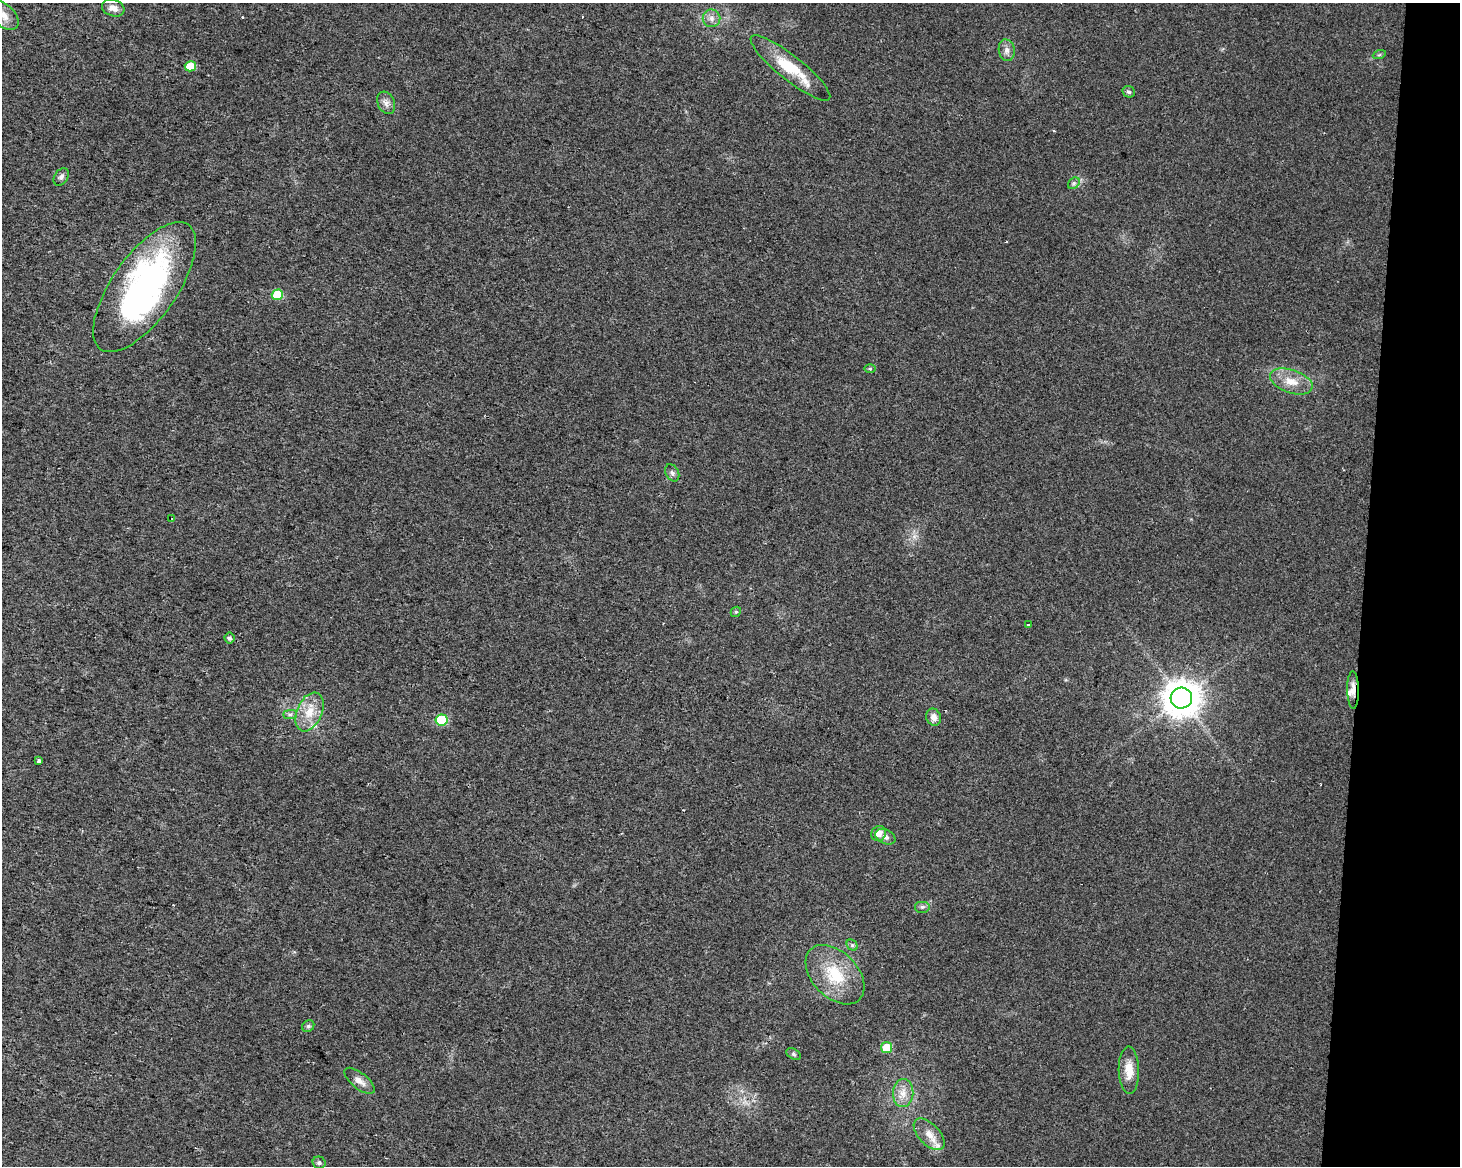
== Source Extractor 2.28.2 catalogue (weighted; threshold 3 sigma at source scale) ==
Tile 6 of 3 x 4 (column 3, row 2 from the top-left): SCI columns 3203-4660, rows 2327-3490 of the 4889 x 4662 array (HDU 1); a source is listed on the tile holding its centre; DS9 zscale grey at full resolution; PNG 1462 x 1168 px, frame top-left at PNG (2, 3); each listed source drawn as its Kron ellipse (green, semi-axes under 4 px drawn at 4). Shown black and unused: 7% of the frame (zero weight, under 2 of 3 exposures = <1% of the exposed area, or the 3 px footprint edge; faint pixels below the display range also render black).
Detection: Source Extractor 2.28.2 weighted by HDU 2 'WHT'; one run over the whole footprint, this tile lists its part. Background 0.0254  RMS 0.0053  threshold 0.0239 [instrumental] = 3 sigma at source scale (4.5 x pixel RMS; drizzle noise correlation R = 1.50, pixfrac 1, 0.0396/0.0396 arcsec/px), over >= 5 px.
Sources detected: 44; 1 inside a brighter object's white glare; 2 cosmic-ray / hot-pixel residue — neither listed nor drawn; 1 inside a brighter listed object's ellipse — not listed separately; the other 40 listed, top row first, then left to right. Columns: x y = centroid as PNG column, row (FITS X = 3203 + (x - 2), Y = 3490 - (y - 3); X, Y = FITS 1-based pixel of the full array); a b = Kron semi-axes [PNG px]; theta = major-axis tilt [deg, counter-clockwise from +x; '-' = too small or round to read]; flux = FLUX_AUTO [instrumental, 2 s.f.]
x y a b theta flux
113 8 11 8 -18 3.4
4 15 18 11 -43 5.3
712 18 9 8 - 2.8
1007 50 11 8 -79 2.9
1379 55 6 4 19 0.82
190 66 6 5 - 9
790 68 50 12 -38 22
1129 92 6 5 - 1.2
386 103 12 8 -64 2.8
61 177 10 6 55 1.8
1074 183 6 5 - 1.2
145 287 76 32 55 150
277 295 5 5 - 21
870 369 6 4 0 0.57
1291 381 22 11 -19 8.7
672 473 9 6 -62 1.7
171 519 3 2 - 0.8
736 612 5 4 - 0.77
1029 625 3 3 - 1
229 638 5 5 - 1.3
1353 690 19 6 -89 3.9
1181 698 11 10 - 1100
309 712 20 12 67 10
290 714 7 4 0 1.1
934 717 9 7 -69 3.3
441 720 6 5 - 24
39 761 4 3 - 2.3
879 833 8 7 - 3.7
885 837 10 7 -26 2.3
922 907 8 6 0 1.4
852 945 6 5 - 1
835 975 35 22 -46 24
308 1026 6 5 - 1.2
886 1048 5 5 - 12
793 1054 8 5 -28 1.1
1129 1070 24 10 -88 8.2
359 1081 18 8 -39 4.2
903 1093 14 10 89 5.6
929 1134 19 10 -46 6.8
319 1163 6 6 - 1.2
Overlapping masked pixels (flux is a lower limit): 1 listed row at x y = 1353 690
Isophote crosses this tile's border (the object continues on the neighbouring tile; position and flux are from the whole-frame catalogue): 1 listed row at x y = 4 15